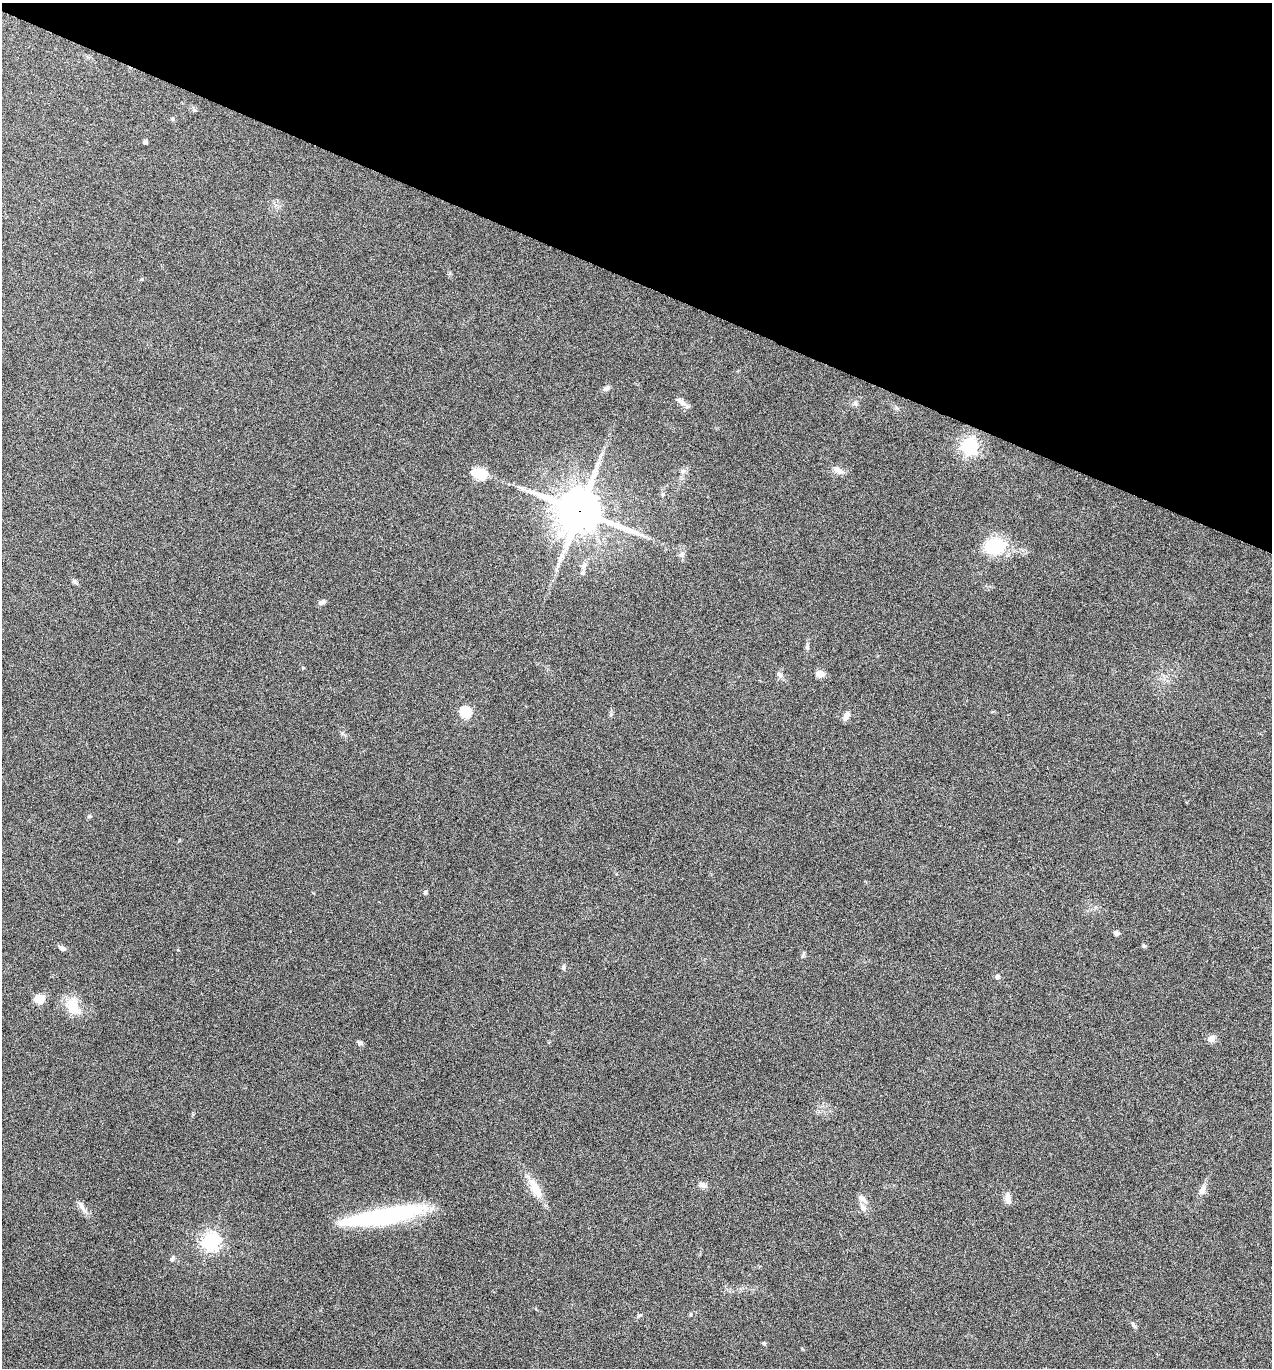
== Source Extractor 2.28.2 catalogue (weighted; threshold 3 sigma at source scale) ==
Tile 2 of 4 x 4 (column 2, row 1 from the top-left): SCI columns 1540-2809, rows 4102-5467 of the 5488 x 5474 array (HDU 1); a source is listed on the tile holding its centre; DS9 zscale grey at full resolution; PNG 1274 x 1370 px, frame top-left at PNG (2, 3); no overlay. Shown black and unused: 20% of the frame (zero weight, under 5 of 9 exposures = <1% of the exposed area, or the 3 px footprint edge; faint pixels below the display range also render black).
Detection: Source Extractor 2.28.2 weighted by HDU 2 'WHT'; one run over the whole footprint, this tile lists its part. Background 0.171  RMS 0.0059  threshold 0.024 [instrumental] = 3 sigma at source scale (4.09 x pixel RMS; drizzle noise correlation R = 1.36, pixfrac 0.8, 0.05/0.05 arcsec/px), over >= 5 px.
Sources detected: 45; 1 inside a brighter object's white glare — not listed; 1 inside a brighter listed object's ellipse — not listed separately; the other 43 listed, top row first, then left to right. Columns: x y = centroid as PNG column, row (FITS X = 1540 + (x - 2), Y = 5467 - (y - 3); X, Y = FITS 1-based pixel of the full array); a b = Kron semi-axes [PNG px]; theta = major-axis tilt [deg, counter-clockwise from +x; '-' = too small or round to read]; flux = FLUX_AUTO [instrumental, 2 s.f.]
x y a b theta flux
145 142 5 5 - 1.1
606 388 10 6 33 1.5
681 402 17 6 -36 2.9
855 403 9 6 -84 1.5
969 446 7 6 - 190
837 470 13 7 -31 3.1
683 471 6 6 - 1.4
480 473 15 10 -18 13
663 494 6 4 89 0.77
579 511 16 14 -21 1900
995 546 23 18 7 24
681 555 7 6 - 1.6
584 565 9 7 58 2.3
74 581 8 5 -59 1.2
322 602 9 6 35 1.5
807 647 6 5 - 0.92
820 674 5 5 - 13
780 675 8 6 -61 1.9
465 712 5 5 - 46
846 716 13 6 67 2.4
89 816 7 4 -5 0.75
425 892 4 4 - 1.2
1116 933 5 5 - 1.9
1144 946 6 4 -61 0.78
62 948 11 5 -35 1.6
804 953 7 4 82 0.92
563 967 7 5 81 1.2
997 977 6 5 - 1.4
37 998 11 8 -82 4.7
73 1007 20 13 -63 13
1211 1039 8 7 - 3.6
360 1043 6 5 - 1.5
703 1185 9 6 -15 2.6
535 1188 28 11 -60 9.3
1202 1190 13 8 73 3.1
1008 1198 14 7 -82 3.3
82 1207 22 5 -57 3
863 1208 12 7 -53 2.7
383 1216 83 15 10 74
211 1242 7 6 - 230
172 1259 7 4 65 1.2
1133 1325 9 4 -52 1.2
764 1343 5 5 - 0.75
Overlapping masked pixels (flux is a lower limit): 1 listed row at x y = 579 511
Unlisted compact peaks at least as high as the median listed source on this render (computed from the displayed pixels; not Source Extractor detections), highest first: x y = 303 668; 194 110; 142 279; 639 1315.